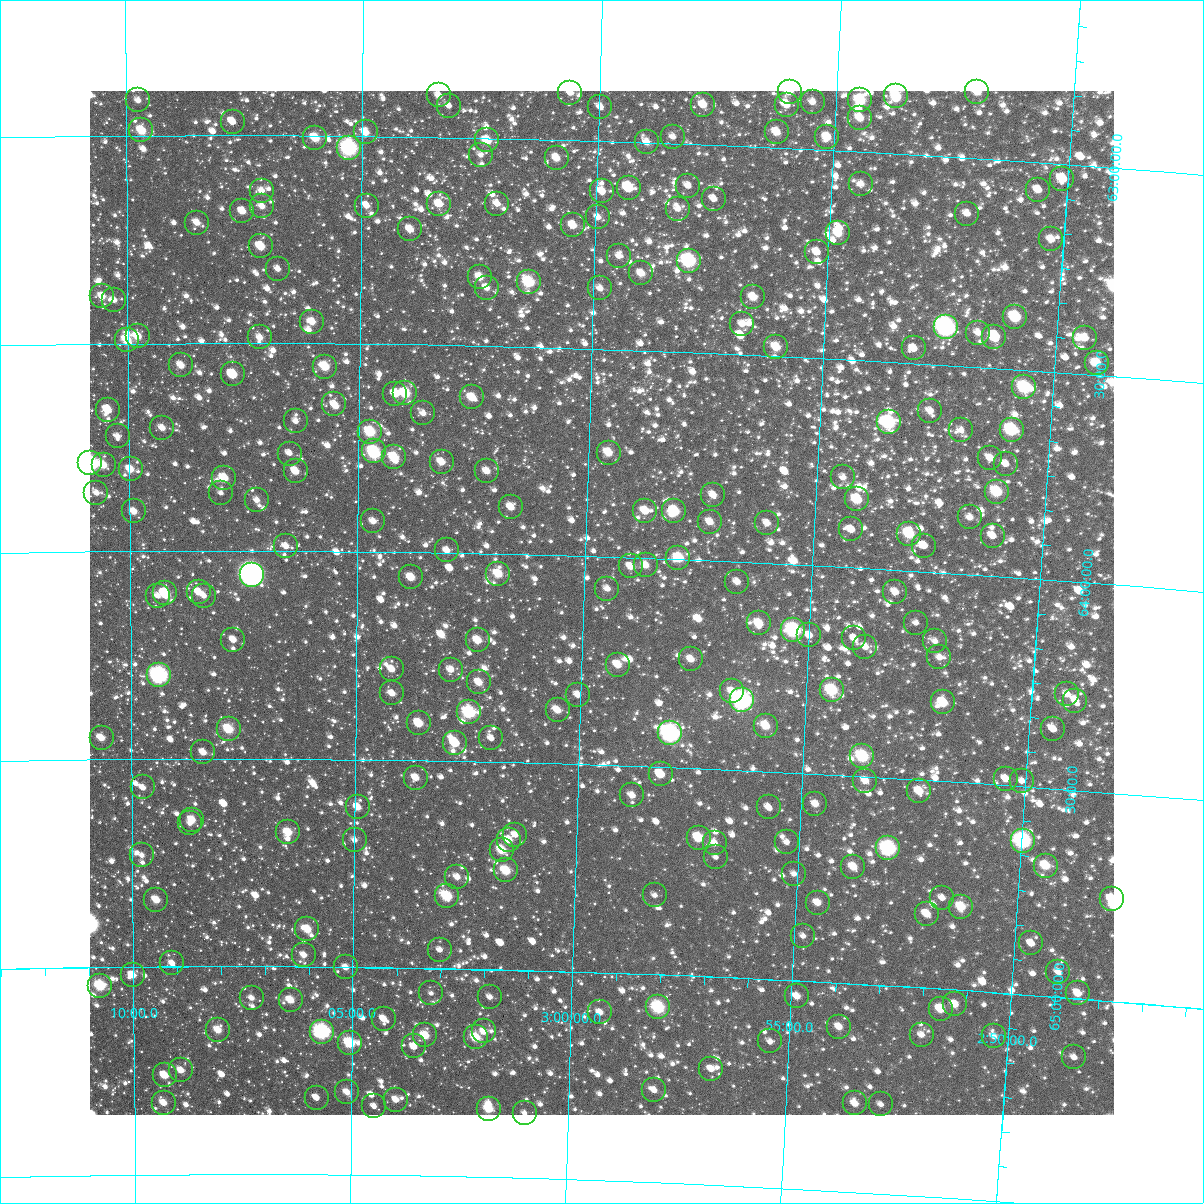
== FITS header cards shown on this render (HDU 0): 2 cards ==
NAXIS1  =                 1024
NAXIS2  =                 1024

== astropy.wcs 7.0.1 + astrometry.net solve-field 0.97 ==
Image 1024 x 1024 px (HDU 0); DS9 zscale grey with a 90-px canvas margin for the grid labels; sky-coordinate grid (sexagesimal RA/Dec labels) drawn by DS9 from the SOLVED WCS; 257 Tycho-2 reference stars matched to detected sources circled (green)
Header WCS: RA---TAN-SIP/DEC--TAN-SIP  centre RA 02:59:36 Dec +64:07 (44.90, +64.11 deg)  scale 8.66 arcsec/px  FOV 147.9' x 147.9'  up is +178 deg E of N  parity flipped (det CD > 0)
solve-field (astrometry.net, Tycho-2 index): VERIFIED the header's WCS against the Tycho-2 star catalogue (verified at 6 index scales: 14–257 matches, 0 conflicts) and refined it, rather than solving blind
Solved WCS: RA---TAN-SIP/DEC--TAN-SIP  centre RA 02:59:36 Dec +64:07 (44.90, +64.11 deg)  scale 8.66 arcsec/px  FOV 147.9' x 147.9'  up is +178 deg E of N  parity flipped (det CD > 0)
The solver's refit moves the header's centre by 0.35 arcsec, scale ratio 1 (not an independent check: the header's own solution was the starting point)
Tycho-2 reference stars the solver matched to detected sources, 257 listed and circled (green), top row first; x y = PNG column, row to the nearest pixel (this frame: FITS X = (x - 90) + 1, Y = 1024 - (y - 91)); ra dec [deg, ICRS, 3 dp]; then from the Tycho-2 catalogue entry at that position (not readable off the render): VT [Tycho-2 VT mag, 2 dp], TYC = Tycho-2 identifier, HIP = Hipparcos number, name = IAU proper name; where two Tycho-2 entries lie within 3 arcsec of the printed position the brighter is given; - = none
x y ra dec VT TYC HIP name
790 92 43.996 +62.864 10.14 4052-1065-1 - -
977 92 43.007 +62.840 10.06 4052-1055-1 - -
570 93 45.152 +62.886 11.41 4052-1943-1 - -
439 95 45.847 +62.900 11.37 4052-945-1 - -
896 96 43.433 +62.861 9.40 4052-2323-1 - -
138 100 47.433 +62.915 11.10 4053-525-1 - -
860 100 43.621 +62.876 9.03 4052-1547-1 13548 -
813 102 43.872 +62.886 10.95 4052-2221-1 - -
703 105 44.450 +62.905 11.29 4052-849-1 - -
787 105 44.009 +62.895 10.85 4052-2141-1 - -
449 106 45.791 +62.924 11.40 4052-1297-1 - -
600 107 44.991 +62.918 11.48 4052-1647-1 - -
860 118 43.619 +62.919 10.14 4052-1926-1 - -
233 122 46.935 +62.967 10.91 4052-1820-1 - -
141 130 47.418 +62.987 9.69 4053-882-1 - -
366 132 46.230 +62.991 10.31 4052-921-1 - -
777 132 44.055 +62.962 10.16 4052-1275-1 - -
673 137 44.602 +62.984 11.36 4052-1713-1 - -
827 137 43.786 +62.968 10.06 4052-1691-1 - -
315 138 46.497 +63.006 9.52 4052-839-1 - -
487 140 45.586 +63.006 9.64 4052-955-1 14142 -
647 142 44.739 +62.999 11.00 4052-1279-1 - -
349 148 46.317 +63.029 7.51 4052-1732-1 14359 -
481 155 45.619 +63.041 11.31 4052-1802-1 - -
557 158 45.216 +63.044 10.12 4052-1167-1 - -
1062 179 42.529 +63.035 10.09 4051-750-1 - -
861 184 43.594 +63.076 11.01 4052-577-1 - -
688 186 44.512 +63.100 10.84 4052-941-1 - -
629 188 44.828 +63.111 10.52 4052-661-1 - -
1038 190 42.654 +63.066 10.57 4051-2474-1 - -
262 191 46.780 +63.133 11.24 4052-731-1 - -
602 191 44.968 +63.121 10.67 4052-1097-1 - -
714 199 44.373 +63.129 10.98 4052-777-1 - -
439 204 45.833 +63.161 10.27 4052-1894-1 - -
497 204 45.525 +63.157 11.26 4052-1015-1 - -
262 206 46.779 +63.171 10.72 4052-1499-1 - -
367 206 46.219 +63.167 11.14 4052-1117-1 - -
678 209 44.563 +63.157 11.04 4052-1027-1 - -
242 211 46.882 +63.183 10.64 4052-1227-1 - -
967 214 43.021 +63.134 10.89 4052-1133-1 - -
598 217 44.986 +63.183 11.18 4052-1421-1 - -
197 223 47.124 +63.210 10.78 4052-537-1 - -
573 225 45.117 +63.204 10.22 4052-1119-1 - -
410 229 45.986 +63.223 10.23 4052-2197-1 - -
838 233 43.702 +63.198 10.13 4052-2251-1 - -
1051 239 42.566 +63.183 10.55 4051-1058-1 - -
261 246 46.784 +63.267 9.67 4052-1830-1 - -
817 252 43.810 +63.246 11.07 4052-1789-1 - -
619 256 44.868 +63.275 11.16 4052-1521-1 - -
689 261 44.494 +63.280 7.95 4052-1821-1 - -
278 269 46.692 +63.321 11.20 4052-621-1 - -
641 273 44.744 +63.315 10.41 4052-631-1 - -
480 277 45.609 +63.335 10.10 4052-1121-1 - -
529 282 45.346 +63.344 8.72 4052-1880-1 - -
487 288 45.571 +63.360 10.95 4052-491-1 - -
600 288 44.963 +63.354 10.88 4052-1005-1 - -
102 296 47.635 +63.386 10.38 4053-49-1 - -
753 297 44.139 +63.362 10.31 4052-939-1 - -
114 300 47.571 +63.395 11.00 4053-163-1 - -
1015 317 42.729 +63.375 8.91 4051-786-1 - -
312 322 46.506 +63.448 10.33 4052-123-1 - -
742 324 44.195 +63.427 10.98 4052-615-1 - -
946 327 43.095 +63.410 6.84 4052-481-1 13394 -
978 333 42.924 +63.418 10.95 4052-1483-1 - -
138 336 47.445 +63.483 10.06 4053-203-1 - -
260 337 46.787 +63.486 10.72 4052-29-1 - -
994 337 42.835 +63.425 11.11 4051-1224-1 - -
1085 338 42.350 +63.414 10.79 4051-1214-1 - -
127 340 47.505 +63.491 9.36 4053-23-1 - -
776 347 44.004 +63.479 9.92 4052-49-1 - -
914 348 43.264 +63.465 10.97 4052-1559-1 - -
1097 363 42.273 +63.470 10.87 4051-1788-1 - -
181 365 47.213 +63.554 10.40 4053-74-1 - -
325 367 46.434 +63.556 9.55 4052-265-1 - -
233 374 46.934 +63.576 9.92 4052-467-1 - -
1024 387 42.656 +63.541 8.62 4051-394-1 - -
405 393 46.000 +63.618 9.12 4052-223-1 - -
395 394 46.053 +63.619 10.59 4052-389-1 - -
472 397 45.638 +63.625 9.93 4052-112-1 - -
334 404 46.383 +63.646 10.95 4052-104-1 - -
108 410 47.611 +63.659 9.93 4053-146-1 - -
930 411 43.156 +63.613 10.91 4052-308-1 - -
423 413 45.901 +63.665 11.20 4052-254-1 - -
296 421 46.592 +63.687 11.00 4052-323-1 - -
889 422 43.376 +63.646 8.15 4052-411-1 13471 -
162 428 47.316 +63.704 10.83 4053-134-1 - -
961 430 42.983 +63.654 11.28 4052-120-1 - -
1012 430 42.709 +63.646 8.43 4051-247-1 - -
370 432 46.187 +63.712 8.91 4052-62-1 - -
118 436 47.559 +63.723 11.19 4053-186-1 - -
374 451 46.167 +63.757 9.36 4056-209-1 14317 -
609 453 44.889 +63.749 9.88 4052-368-1 - -
290 454 46.625 +63.766 11.28 4056-307-1 - -
394 457 46.054 +63.772 9.31 4056-193-1 - -
990 458 42.813 +63.718 10.96 4051-51-1 - -
442 462 45.797 +63.781 10.17 4056-309-1 14206 -
90 463 47.710 +63.788 7.92 4057-643-1 14780 -
1006 464 42.729 +63.729 11.18 4051-123-1 - -
104 465 47.638 +63.792 10.26 4057-621-1 - -
131 469 47.491 +63.803 10.08 4057-641-1 - -
296 471 46.591 +63.808 10.48 4056-141-1 - -
487 471 45.548 +63.801 10.54 4056-2-1 - -
843 477 43.608 +63.784 11.03 4056-277-1 - -
224 478 46.981 +63.825 9.85 4056-157-1 - -
997 492 42.767 +63.797 9.03 4055-590-1 - -
96 493 47.678 +63.859 11.06 4057-813-1 - -
221 493 46.999 +63.861 11.63 4056-301-1 - -
713 495 44.311 +63.841 10.51 4056-279-1 - -
857 499 43.526 +63.836 9.31 4056-105-1 - -
257 500 46.803 +63.877 10.98 4056-1818-1 - -
511 507 45.412 +63.887 10.67 4056-1822-1 - -
134 511 47.474 +63.904 10.37 4057-569-1 - -
645 511 44.679 +63.886 10.22 4056-1810-1 - -
674 511 44.518 +63.885 9.05 4056-1783-1 - -
970 517 42.905 +63.863 10.75 4056-289-1 - -
373 521 46.165 +63.927 11.00 4056-1597-1 - -
710 522 44.321 +63.907 10.67 4056-1839-1 - -
767 523 44.010 +63.903 10.78 4056-1689-1 - -
851 529 43.549 +63.909 10.83 4056-1657-1 - -
909 534 43.229 +63.911 9.17 4056-1704-1 - -
993 536 42.774 +63.904 11.18 4055-712-1 - -
286 546 46.641 +63.989 11.34 4056-1407-1 - -
924 546 43.146 +63.937 11.40 4056-1535-1 - -
447 550 45.758 +63.994 10.86 4056-1441-1 - -
678 558 44.487 +63.996 9.49 4056-1551-1 - -
646 565 44.666 +64.016 10.40 4056-1401-1 - -
631 566 44.747 +64.021 10.68 4056-1621-1 - -
498 574 45.474 +64.048 9.65 4056-1819-1 14108 -
252 575 46.829 +64.058 5.87 4056-1858-1 14502 -
411 577 45.953 +64.060 10.02 4056-1459-1 - -
737 582 44.159 +64.048 10.70 4056-1267-1 - -
607 589 44.872 +64.076 10.81 4056-1723-1 - -
199 592 47.122 +64.099 10.39 4056-1297-1 - -
895 592 43.289 +64.053 10.67 4056-1050-1 - -
165 593 47.306 +64.101 9.38 4057-847-1 - -
158 596 47.348 +64.107 11.20 4057-731-1 - -
204 596 47.093 +64.108 11.02 4056-1190-1 - -
759 623 44.029 +64.145 9.80 4056-1226-1 - -
916 623 43.164 +64.124 11.47 4056-929-1 - -
793 630 43.837 +64.157 7.82 4056-1432-1 13608 -
809 635 43.748 +64.168 10.82 4056-1521-1 - -
854 638 43.499 +64.170 11.04 4056-1512-1 - -
233 640 46.930 +64.214 10.97 4056-1331-1 - -
478 640 45.578 +64.209 10.51 4056-842-1 - -
935 641 43.053 +64.165 11.29 4056-1017-1 - -
865 647 43.436 +64.188 11.48 4056-1562-1 - -
939 657 43.024 +64.204 11.16 4056-1519-1 - -
691 659 44.395 +64.238 10.43 4056-1353-1 - -
618 665 44.800 +64.258 10.36 4056-1752-1 - -
392 669 46.052 +64.282 10.92 4056-936-1 - -
451 670 45.725 +64.281 10.68 4056-1806-1 - -
159 675 47.342 +64.300 6.96 4057-842-1 14655 -
479 682 45.567 +64.310 10.15 4056-643-1 - -
832 690 43.607 +64.297 8.68 4056-1178-1 - -
732 691 44.161 +64.311 10.61 4056-1059-1 - -
392 693 46.048 +64.340 10.68 4056-1055-1 - -
1067 694 42.305 +64.271 11.67 4055-1977-1 - -
578 695 45.017 +64.334 10.93 4056-601-1 - -
742 700 44.103 +64.332 6.44 4056-1857-1 13700 -
1075 701 42.256 +64.286 10.82 4055-1906-1 - -
943 702 42.986 +64.311 9.89 4056-1480-1 - -
558 710 45.126 +64.372 10.42 4056-655-1 - -
469 712 45.618 +64.383 8.32 4056-1223-1 14154 -
419 723 45.896 +64.411 9.92 4056-1808-1 - -
766 726 43.964 +64.391 9.94 4056-1277-1 - -
229 729 46.956 +64.429 9.26 4056-1083-1 - -
1053 729 42.367 +64.358 11.36 4055-1694-1 - -
670 733 44.494 +64.419 6.75 4056-607-1 13828 -
102 738 47.664 +64.449 10.43 4057-254-1 - -
491 738 45.491 +64.444 11.50 4056-1823-1 - -
455 743 45.694 +64.456 9.64 4056-1290-1 - -
203 752 47.098 +64.485 10.53 4056-635-1 - -
862 756 43.419 +64.452 8.55 4056-1120-1 13487 -
661 774 44.540 +64.518 10.28 4056-1428-1 - -
416 778 45.909 +64.542 10.44 4056-1827-1 - -
1006 779 42.611 +64.485 10.41 4055-1594-1 - -
865 781 43.394 +64.510 10.35 4056-704-1 - -
1022 781 42.523 +64.487 11.50 4055-1553-1 - -
143 787 47.436 +64.569 11.57 4057-660-1 - -
919 791 43.090 +64.528 10.32 4056-1563-1 - -
632 795 44.694 +64.571 10.95 4056-326-1 - -
815 804 43.666 +64.573 10.70 4056-216-1 - -
358 807 46.233 +64.615 10.75 4056-393-1 - -
769 807 43.928 +64.586 11.98 4056-796-1 - -
192 820 47.162 +64.647 10.38 4057-352-1 - -
190 823 47.174 +64.655 11.88 4057-563-1 - -
288 832 46.621 +64.677 9.92 4056-701-1 - -
515 835 45.344 +64.675 11.15 4056-57-1 - -
699 838 44.313 +64.667 9.56 4056-511-1 - -
355 840 46.248 +64.694 11.70 4056-432-1 - -
509 840 45.379 +64.688 10.76 4056-491-1 - -
1023 841 42.492 +64.631 7.54 4055-1631-1 13208 -
787 842 43.817 +64.668 11.42 4056-733-1 - -
715 843 44.222 +64.679 10.87 4056-586-1 - -
888 848 43.244 +64.670 7.69 4056-1299-1 13437 -
502 850 45.418 +64.712 9.65 4056-1634-1 - -
142 855 47.446 +64.732 11.60 4057-75-1 - -
716 857 44.212 +64.712 11.54 4056-880-1 - -
1046 866 42.355 +64.687 9.64 4055-1770-1 - -
853 867 43.436 +64.719 10.00 4056-415-1 - -
506 870 45.392 +64.761 9.39 4056-611-1 - -
794 874 43.767 +64.743 11.43 4056-1326-1 - -
457 877 45.665 +64.779 10.80 4056-1786-1 - -
655 895 44.547 +64.809 11.63 4056-1071-1 - -
447 896 45.724 +64.826 9.23 4056-653-1 14184 -
942 898 42.924 +64.781 11.90 4056-1272-1 - -
1112 899 41.969 +64.755 10.97 4055-745-1 - -
156 900 47.366 +64.839 10.19 4057-34-1 - -
818 903 43.625 +64.810 10.53 4056-1010-1 - -
961 907 42.814 +64.799 9.54 4055-847-1 - -
927 914 43.006 +64.821 10.55 4056-1256-1 - -
307 929 46.510 +64.910 9.73 4056-1080-1 - -
803 936 43.698 +64.891 11.44 4056-1198-1 - -
1031 943 42.404 +64.876 11.33 4055-1643-1 - -
440 950 45.756 +64.955 11.45 4056-1181-1 - -
304 955 46.529 +64.972 10.99 4056-452-1 - -
172 963 47.278 +64.992 11.30 4057-355-1 - -
346 967 46.290 +65.001 11.30 4056-1708-1 - -
1058 972 42.242 +64.939 11.62 4055-1153-1 - -
133 975 47.503 +65.019 10.27 4057-462-1 - -
100 986 47.688 +65.045 8.74 4057-331-1 14777 -
431 993 45.801 +65.060 11.63 4056-374-1 - -
1078 993 42.118 +64.988 10.61 4055-303-1 - -
797 996 43.716 +65.037 10.77 4056-971-1 - -
490 997 45.465 +65.066 11.44 4056-1763-1 - -
252 998 46.825 +65.076 11.44 4056-684-1 - -
291 1000 46.603 +65.081 9.98 4056-932-1 - -
955 1004 42.815 +65.034 10.73 4055-1119-1 - -
658 1007 44.502 +65.079 8.41 4056-1004-1 - -
941 1009 42.892 +65.048 9.81 4056-1705-1 - -
600 1012 44.834 +65.096 10.90 4056-913-1 - -
384 1019 46.070 +65.123 10.96 4056-1388-1 - -
839 1027 43.467 +65.105 10.79 4056-1296-1 - -
218 1030 47.017 +65.153 10.13 4056-455-1 - -
484 1031 45.494 +65.150 11.31 4056-943-1 - -
322 1032 46.421 +65.157 7.30 4056-458-1 14393 -
425 1035 45.832 +65.162 9.68 4056-957-1 14216 -
922 1035 42.993 +65.113 11.08 4056-778-1 - -
994 1036 42.578 +65.105 11.46 4055-709-1 - -
476 1037 45.541 +65.164 9.39 4056-828-1 - -
770 1041 43.855 +65.149 11.56 4056-420-1 - -
350 1043 46.263 +65.183 8.83 4056-654-1 - -
414 1046 45.894 +65.189 11.06 4056-746-1 - -
1074 1057 42.114 +65.141 11.44 4055-1568-1 - -
711 1069 44.186 +65.221 11.30 4056-1028-1 - -
181 1070 47.230 +65.250 10.52 4057-105-1 - -
165 1075 47.324 +65.261 10.09 4057-995-1 - -
654 1090 44.509 +65.278 11.22 4056-612-1 - -
347 1092 46.275 +65.301 10.71 4056-634-1 - -
317 1098 46.450 +65.315 11.03 4056-532-1 - -
396 1100 45.993 +65.318 10.77 4056-576-1 - -
164 1103 47.330 +65.328 10.42 4057-595-1 - -
855 1103 43.351 +65.288 10.83 4056-160-1 - -
881 1104 43.201 +65.286 11.53 4056-956-1 - -
374 1106 46.118 +65.334 11.69 4056-906-1 - -
489 1109 45.457 +65.335 9.55 4056-623-1 - -
525 1113 45.250 +65.343 11.80 4056-380-1 - -